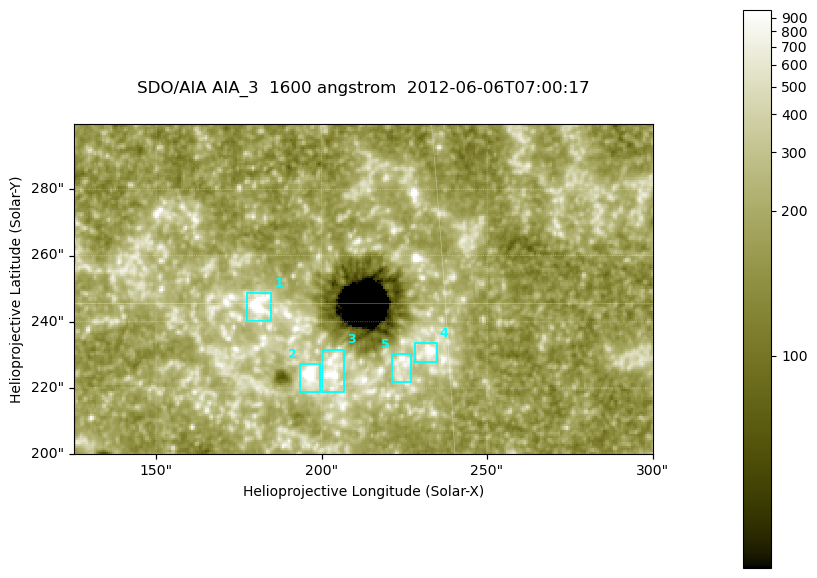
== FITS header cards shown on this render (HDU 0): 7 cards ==
TELESCOP= 'SDO/AIA '
INSTRUME= 'AIA_3   '
WAVELNTH=                 1600
WAVEUNIT= 'angstrom'
DATE-OBS= '2012-06-06T07:00:17.12'
CTYPE1  = 'HPLN-TAN'
CTYPE2  = 'HPLT-TAN'

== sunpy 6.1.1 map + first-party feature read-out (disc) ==
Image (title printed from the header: SDO/AIA AIA_3  1600 angstrom  2012-06-06T07:00:17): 287 x 164 px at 0.609 arcsec/px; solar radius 946 arcsec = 1552 px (partial field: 0.6% of the solar disc is inside the frame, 100% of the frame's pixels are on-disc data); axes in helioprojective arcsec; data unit not stated in the header (colour bar unlabelled)
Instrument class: DISC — disc imager (sunpy class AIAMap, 1600 A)
Bright regions (active regions / flare kernels): reference = the on-disc median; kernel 3 px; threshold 5 sigma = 339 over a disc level ~184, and >= 1.15x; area >= 47 px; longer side >= 3 px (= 1.8 arcsec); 5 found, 5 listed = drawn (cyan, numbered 1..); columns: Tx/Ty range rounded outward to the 2 arcsec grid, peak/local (2 s.f.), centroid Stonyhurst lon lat
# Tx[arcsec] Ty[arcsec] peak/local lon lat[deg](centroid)
1 176..186 240..250 17 +11 +15
2 192..200 218..228 12 +12 +14
3 200..208 218..232 6.5 +13 +14
4 228..236 228..234 7.4 +15 +14
5 220..228 222..232 5.1 +14 +14